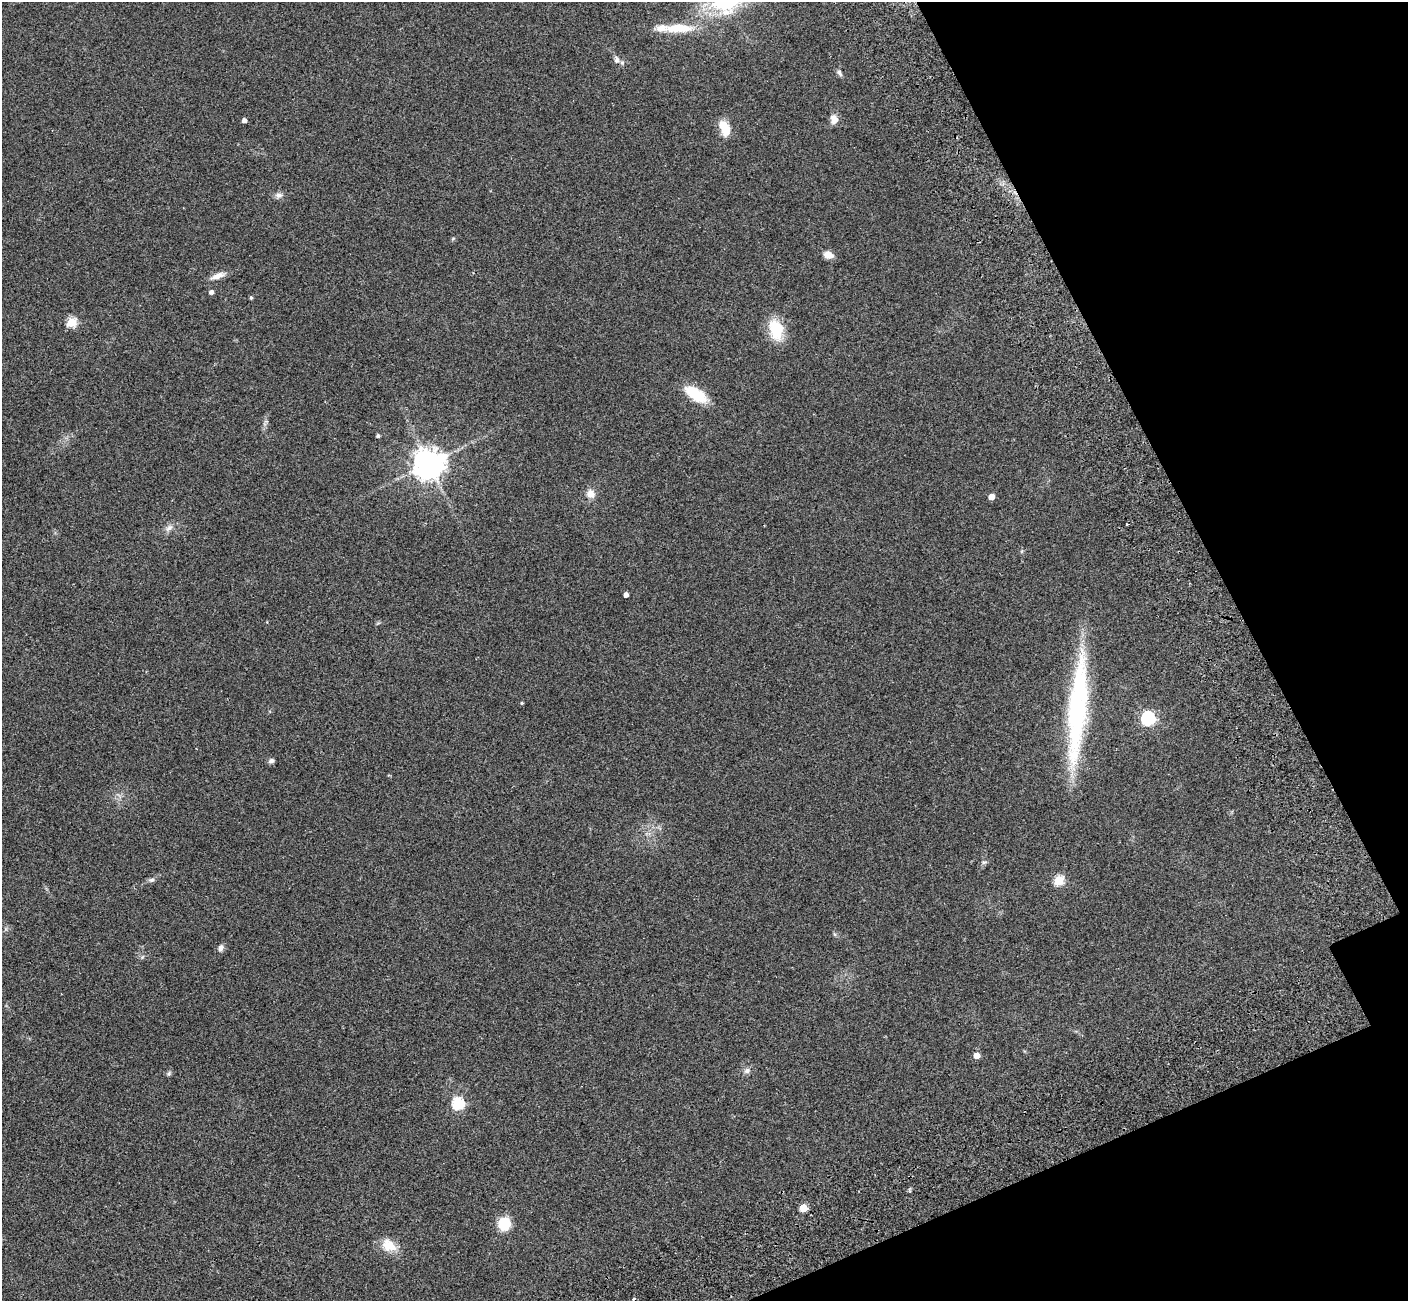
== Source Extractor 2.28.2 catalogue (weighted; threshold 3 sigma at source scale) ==
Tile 12 of 4 x 4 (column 4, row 3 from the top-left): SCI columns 4336-5741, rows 1690-2988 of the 5822 x 5851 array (HDU 1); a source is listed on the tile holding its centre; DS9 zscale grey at full resolution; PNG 1410 x 1303 px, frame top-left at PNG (2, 2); no overlay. Shown black and unused: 18% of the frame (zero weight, under 2 of 3 exposures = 7% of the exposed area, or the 3 px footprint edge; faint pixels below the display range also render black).
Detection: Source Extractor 2.28.2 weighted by HDU 2 'WHT'; one run over the whole footprint, this tile lists its part. Background 0.0562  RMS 0.0082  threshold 0.0368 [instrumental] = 3 sigma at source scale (4.5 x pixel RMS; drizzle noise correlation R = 1.50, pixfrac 1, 0.05/0.05 arcsec/px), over >= 5 px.
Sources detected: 38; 2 cosmic-ray / hot-pixel residue — not listed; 1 inside a brighter listed object's ellipse — not listed separately; the other 35 listed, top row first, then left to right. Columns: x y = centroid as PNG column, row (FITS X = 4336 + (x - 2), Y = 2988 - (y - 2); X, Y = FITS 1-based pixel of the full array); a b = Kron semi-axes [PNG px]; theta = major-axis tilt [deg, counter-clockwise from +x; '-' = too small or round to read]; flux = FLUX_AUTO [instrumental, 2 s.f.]
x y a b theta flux
678 28 36 10 1 23
617 60 10 7 86 2.9
839 73 10 5 -61 2
834 119 11 9 -80 5.5
244 120 4 4 - 3.3
725 128 18 10 -69 13
279 195 9 8 - 3
828 255 10 7 -16 6.2
218 276 19 7 20 6.1
211 292 5 4 - 2.8
251 298 5 4 - 1
72 322 5 5 - 49
776 330 23 14 -77 25
696 394 18 9 -33 37
378 435 4 4 - 1.4
429 463 10 10 - 930
590 494 11 10 - 6
991 497 4 4 - 8.8
169 528 12 7 40 3.7
626 595 4 4 - 4.2
522 703 4 3 - 0.85
1077 709 130 19 85 130
1148 718 6 6 - 150
271 761 7 5 16 2.3
984 862 6 5 - 1.4
152 880 7 6 - 2
1059 880 5 5 - 48
221 948 9 7 69 2.8
977 1055 5 4 - 13
747 1071 9 7 18 2.9
169 1074 7 5 50 1.4
458 1103 6 6 - 88
803 1208 5 5 - 25
504 1224 11 10 - 21
389 1245 20 14 -32 13